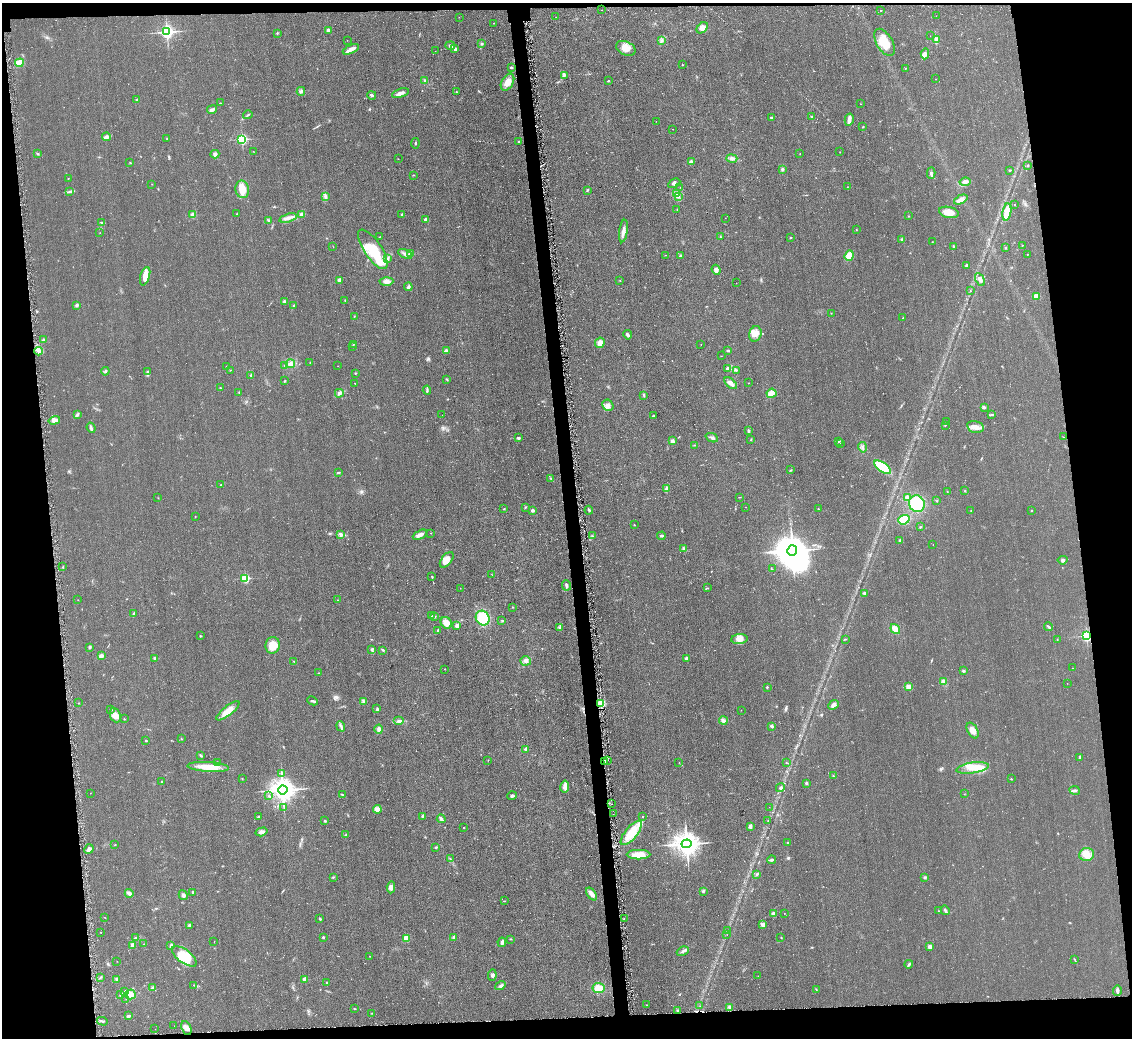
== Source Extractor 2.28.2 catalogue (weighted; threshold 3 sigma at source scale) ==
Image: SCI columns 11-4529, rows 175-4316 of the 4559 x 4551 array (HDU 1 of 3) = the unmasked area's bounding box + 8 px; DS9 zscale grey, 4 x 4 block average (1 PNG px = mean of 4 x 4 image px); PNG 1134 x 1040 px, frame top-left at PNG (2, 3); each listed source drawn as its Kron ellipse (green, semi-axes under 4 px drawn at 4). Shown black and unused: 13% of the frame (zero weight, under 2 of 3 exposures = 3% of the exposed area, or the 3 px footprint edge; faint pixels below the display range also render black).
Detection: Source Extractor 2.28.2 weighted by HDU 2 'WHT'. Background 0.047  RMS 0.013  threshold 0.0597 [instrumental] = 3 sigma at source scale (4.5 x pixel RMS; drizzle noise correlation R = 1.50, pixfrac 1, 0.05/0.05 arcsec/px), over >= 5 px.
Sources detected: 434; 2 too faint to see at this stretch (4 x 4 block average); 3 inside a brighter object's white glare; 8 cosmic-ray / hot-pixel residue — neither listed nor drawn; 5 coinciding with a brighter row at this scale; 13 inside a brighter listed object's ellipse — not listed separately; the other 403 listed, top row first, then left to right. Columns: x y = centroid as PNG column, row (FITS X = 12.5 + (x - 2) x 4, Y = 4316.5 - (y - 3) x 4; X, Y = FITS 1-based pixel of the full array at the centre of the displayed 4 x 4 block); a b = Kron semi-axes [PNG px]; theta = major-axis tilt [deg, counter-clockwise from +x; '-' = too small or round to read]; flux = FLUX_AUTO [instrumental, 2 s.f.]
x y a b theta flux
601 10 2 2 - 3.9
880 11 2 2 - 3.8
936 16 2 2 - 2.3
459 17 2 2 - 13
555 17 2 2 - 1.3
494 23 2 2 - 4.7
702 28 6 4 42 45
328 30 2 2 - 40
167 32 2 2 - 2500
277 33 2 2 - 6.4
930 36 2 2 - 1.2
936 39 3 3 - 13
347 40 2 2 - 1.9
661 41 2 2 - 5.9
884 42 15 8 -60 150
481 44 3 2 - 8.8
450 46 5 2 - 12
626 48 10 7 -24 78
351 49 9 3 24 48
455 49 4 3 - 24
435 51 2 2 - 1.1
925 54 5 3 - 23
19 63 4 3 - 140
682 65 2 2 - 5.8
511 67 3 2 - 8.8
906 68 3 2 - 3.2
564 75 4 3 - 11
936 79 2 2 - 1.7
425 81 3 2 - 7
609 81 2 2 - 6
507 82 9 6 60 79
301 91 4 3 - 15
456 92 2 2 - 4.8
400 93 9 3 19 38
372 95 4 3 - 16
137 100 2 2 - 49
220 103 2 2 - 4.5
861 104 2 2 - 3.5
212 110 5 3 - 23
248 115 4 2 - 7.8
812 117 2 2 - 7.3
771 118 3 2 - 11
849 120 6 2 77 53
656 121 2 2 - 2
863 127 2 2 - 3.8
673 129 2 2 - 3.1
106 137 4 3 - 18
167 139 2 2 - 3.9
242 139 2 2 - 1100
519 141 2 2 - 6.7
415 143 5 2 - 7.7
253 152 2 2 - 1.8
840 152 2 2 - 2.3
38 154 3 2 - 7.4
215 154 4 4 - 19
800 154 2 2 - 2.7
732 158 5 3 - 32
398 159 2 2 - 2.4
130 162 2 2 - 4.6
691 162 3 3 - 25
1028 165 2 2 - 4
782 169 3 3 - 11
1010 170 3 2 - 5.4
931 173 5 3 - 15
413 175 2 2 - 3.5
68 178 2 2 - 3.5
965 182 5 4 - 26
674 183 6 3 29 17
152 184 2 2 - 3.1
680 187 2 2 - 1.9
847 187 2 2 - 2.3
242 189 9 6 -80 95
587 190 3 2 - 7
69 192 3 2 - 8.8
676 194 4 2 - 16
325 196 4 3 - 14
678 197 2 2 - 6
961 200 7 4 26 41
1015 204 2 2 - 1.9
677 209 2 2 - 2
949 212 10 5 -12 74
1007 212 8 3 81 220
237 214 2 2 - 5.1
302 214 2 2 - 120
402 214 4 2 - 5.4
193 215 2 2 - 190
908 216 2 2 - 7.7
288 218 9 4 17 37
725 218 2 2 - 1.1
426 219 2 2 - 34
268 220 3 2 - 6.2
102 223 4 2 - 6.9
856 230 2 2 - 2.4
623 231 11 3 81 39
100 233 2 2 - 2.8
379 237 2 2 - 1.7
721 237 3 2 - 6.4
790 237 2 2 - 3.3
902 240 3 2 - 15
932 242 2 2 - 2.2
1022 245 2 2 - 6.7
953 246 3 2 - 5.6
333 247 2 2 - 1.6
1005 248 2 2 - 16
373 249 23 8 -56 250
405 254 7 3 -27 27
411 254 2 2 - 66
1027 254 2 2 - 5.7
665 255 2 2 - 2.5
681 256 3 2 - 10
849 256 5 4 - 110
388 259 2 2 - 3.8
967 266 4 3 - 12
716 270 5 4 - 24
145 276 9 4 73 62
980 279 7 3 -62 32
339 280 3 3 - 27
620 280 2 2 - 7.1
386 281 7 4 1 43
736 283 2 2 - 1.4
408 287 4 3 - 15
970 291 2 2 - 1.8
1036 296 3 3 - 58
345 300 2 2 - 4.6
285 301 3 2 - 13
77 305 3 3 - 15
293 306 3 2 - 6.6
831 313 2 2 - 2.8
354 316 2 2 - 2.6
903 318 2 2 - 9.7
755 334 8 6 72 55
628 335 4 2 - 19
43 340 2 2 - 15
600 343 5 4 - 51
701 344 2 2 - 1.8
353 345 2 2 - 3.3
352 347 2 2 - 3.7
728 350 3 2 - 8.7
38 351 4 3 - 25
446 351 4 2 - 23
721 356 2 2 - 1.8
310 362 2 2 - 4.5
290 364 5 4 - 27
284 365 2 2 - 5.6
338 366 2 2 - 1.7
227 367 2 2 - 28
727 368 2 2 - 62
230 370 2 2 - 2.8
736 370 3 2 - 7.5
105 371 4 2 - 8.8
147 371 2 2 - 3.1
355 373 3 2 - 4.9
251 375 3 2 - 6.8
447 379 3 2 - 5.8
285 381 2 2 - 7
354 383 2 2 - 2.6
731 383 7 4 -43 37
749 383 2 2 - 1.8
220 388 2 2 - 5.1
427 390 4 2 - 10
239 392 4 2 - 6.1
339 393 4 4 - 22
771 393 5 4 - 55
644 396 2 2 - 3.6
608 405 6 5 - 36
984 407 3 2 - 10
77 414 4 2 - 10
442 415 2 2 - 1.6
992 415 2 2 - 3.4
653 416 3 2 - 4.7
54 420 6 4 18 30
947 422 2 2 - 1.3
945 425 2 2 - 3.8
975 427 8 5 -12 57
91 428 5 2 - 15
749 431 3 2 - 13
1063 437 2 2 - 2.3
518 438 3 3 - 10
712 438 6 3 -23 17
751 440 2 2 - 3.7
672 441 2 2 - 120
839 441 3 2 - 5.5
841 443 2 2 - 3
694 445 2 2 - 2.5
863 447 5 2 - 15
882 467 10 4 -36 350
791 470 2 2 - 4.7
339 472 3 2 - 7.4
550 478 3 2 - 6
221 485 2 2 - 14
666 489 3 2 - 10
965 491 2 2 - 4.6
947 492 2 2 - 2.7
739 497 2 2 - 3.7
158 498 2 2 - 2.4
907 498 2 2 - 170
936 501 2 2 - 4
917 504 8 7 - 270
525 507 3 2 - 5.7
745 507 2 2 - 1.8
504 509 2 2 - 4.7
818 509 2 2 - 4.3
532 510 2 2 - 64
589 510 4 2 - 9.9
971 510 2 2 - 3.5
1031 511 2 2 - 8.2
195 517 2 2 - 3
904 520 6 4 20 150
634 525 2 2 - 3.7
920 527 2 2 - 4.3
431 533 2 2 - 2.5
340 534 3 2 - 12
420 535 7 3 25 42
592 536 2 2 - 2.7
661 536 4 2 - 9.3
900 540 2 2 - 8.9
933 544 2 2 - 1.3
684 548 3 3 - 13
792 550 5 5 - 9300
447 560 9 5 51 64
1063 560 5 3 - 13
63 567 2 2 - 2.9
772 569 2 2 - 2.7
492 574 3 2 - 3
432 576 3 2 - 4.1
245 578 2 2 - 740
566 585 5 2 - 20
460 588 2 2 - 1.3
708 588 2 2 - 5
864 593 2 2 - 15
78 600 2 2 - 1.9
338 600 2 2 - 3.1
513 607 2 2 - 2.9
134 613 4 2 - 8.5
432 616 2 2 - 5
434 617 2 2 - 15
483 618 7 6 - 260
502 621 2 2 - 4.8
446 623 6 5 - 66
457 625 4 4 - 21
560 627 3 2 - 9.7
1049 627 4 2 - 15
895 629 5 3 - 72
438 630 3 2 - 6.1
200 636 2 2 - 17
1087 636 2 2 - 1500
739 639 8 5 4 49
845 639 3 2 - 5
1057 639 2 2 - 3.5
273 645 8 7 - 120
90 647 3 2 - 11
372 650 3 2 - 11
383 650 3 2 - 7.1
101 656 4 3 - 22
155 658 2 2 - 9.3
686 658 2 2 - 60
294 661 2 2 - 5.4
526 661 5 4 - 32
1073 668 2 2 - 3.8
444 669 2 2 - 1.7
964 671 3 2 - 11
319 673 2 2 - 3
943 681 3 2 - 11
1067 683 2 2 - 2
909 686 3 3 - 36
767 687 2 2 - 20
312 701 5 2 - 12
364 701 4 3 - 14
78 703 2 2 - 3.3
601 704 2 2 - 790
833 705 5 4 - 22
377 709 3 2 - 11
111 710 3 2 - 6.6
741 710 2 2 - 1.8
228 711 14 4 38 77
115 715 7 5 -67 45
124 719 2 2 - 5
723 720 4 3 - 18
399 721 5 3 - 24
341 726 5 2 - 15
772 726 3 2 - 18
379 729 4 3 - 26
973 730 8 5 -61 51
181 739 2 2 - 3.8
146 741 3 2 - 5.4
526 749 2 2 - 110
201 755 4 2 - 8.7
1080 757 4 2 - 7.8
488 760 2 2 - 2.7
608 760 2 2 - 2.5
604 761 2 2 - 120
217 762 2 2 - 4.9
679 762 2 2 - 1.5
786 763 2 2 - 3.3
208 767 21 5 -4 130
972 768 16 5 8 110
282 774 4 2 - 7.1
833 776 2 2 - 6
242 779 2 2 - 3.7
1011 779 2 2 - 4.5
161 782 2 2 - 4
806 783 3 2 - 11
565 786 6 3 80 44
780 788 4 2 - 13
283 790 5 4 - 7100
1075 790 5 2 - 14
90 793 2 2 - 1.8
964 794 2 2 - 1.9
342 795 3 2 - 5.5
269 796 3 2 - 7.8
512 796 4 3 - 13
612 804 2 2 - 1.5
284 807 3 2 - 6
769 807 2 2 - 1.3
377 809 4 2 - 18
613 814 2 2 - 2.4
422 816 3 2 - 7.9
642 816 2 2 - 5
258 817 2 2 - 5.7
441 819 4 2 - 28
768 820 2 2 - 2.5
325 821 2 2 - 6.9
750 826 4 3 - 19
464 827 2 2 - 3.8
262 832 6 3 16 35
631 833 15 6 50 180
346 835 2 2 - 5.7
788 842 2 2 - 4.2
687 844 5 4 - 7200
115 845 2 2 - 7.2
436 847 3 2 - 9.5
89 849 5 4 - 23
1087 854 7 6 - 68
638 855 12 4 0 110
450 859 2 2 - 3.5
772 860 4 2 - 13
757 874 4 2 - 11
333 877 3 2 - 5
925 877 3 2 - 8.8
391 887 6 4 85 29
703 891 4 2 - 8.7
193 892 3 2 - 11
129 893 4 4 - 23
591 894 7 4 -53 43
183 895 5 2 - 13
504 901 2 2 - 2.6
945 910 5 3 - 15
938 911 2 2 - 2.2
784 913 2 2 - 2.8
774 914 2 2 - 150
105 918 2 2 - 2.4
624 918 2 2 - 10
320 919 3 2 - 7.7
189 925 3 3 - 15
763 925 4 4 - 18
727 930 2 2 - 1.7
101 932 2 2 - 4
727 935 2 2 - 1.1
323 937 2 2 - 24
454 937 3 2 - 18
136 938 2 2 - 6.3
406 938 4 3 - 69
781 938 2 2 - 2.5
511 939 2 2 - 3.3
214 942 2 2 - 1.4
502 942 5 3 - 19
144 944 2 2 - 1.7
133 945 4 3 - 21
171 945 3 2 - 15
930 947 4 3 - 27
683 951 6 2 29 19
184 956 14 6 -36 270
369 956 2 2 - 2.2
1075 960 2 2 - 3.2
117 961 2 2 - 1.3
909 964 4 2 - 17
492 975 6 3 83 18
758 976 2 2 - 1.9
100 977 2 2 - 3.1
116 979 3 2 - 13
305 979 2 2 - 150
326 982 2 2 - 5.8
194 985 2 2 - 2.9
500 986 5 2 - 21
153 987 3 2 - 12
598 988 6 5 - 92
816 989 3 2 - 3.8
125 991 3 2 - 9.5
1117 991 5 3 - 16
121 994 3 2 - 16
130 994 5 5 - 45
126 999 2 2 - 1.6
646 1005 2 2 - 2.9
700 1006 2 2 - 2.3
730 1007 4 2 - 9.4
354 1009 2 2 - 3
677 1010 2 2 - 3.3
372 1013 2 2 - 3.6
128 1016 3 2 - 13
102 1021 5 2 - 12
174 1026 2 2 - 1
186 1028 7 5 -64 38
155 1029 2 2 - 2.5
Overlapping masked pixels (flux is a lower limit): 3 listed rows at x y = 1087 636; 601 704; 604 761
Diffuse or blended objects may show on this block-average render without a row.